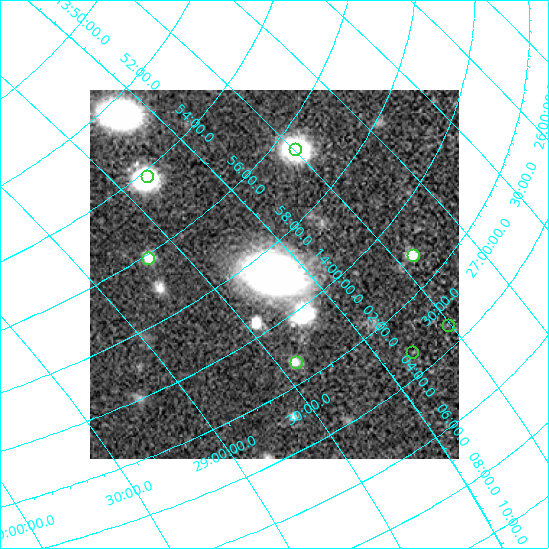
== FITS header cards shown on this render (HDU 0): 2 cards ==
NAXIS1  =                  369
NAXIS2  =                  369

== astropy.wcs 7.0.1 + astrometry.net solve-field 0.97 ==
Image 369 x 369 px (HDU 0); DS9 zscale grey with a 90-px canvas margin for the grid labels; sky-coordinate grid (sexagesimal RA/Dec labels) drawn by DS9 from the SOLVED WCS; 7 Tycho-2 reference stars matched to detected sources circled (green)
Header WCS: none
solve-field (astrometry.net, Tycho-2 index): SOLVED blind (the file carries no WCS)
Solved WCS: RA---TAN-SIP/DEC--TAN-SIP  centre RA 13:58:41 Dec +28:10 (209.67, +28.17 deg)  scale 22.8 x 24 arcsec/px (non-square pixels)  FOV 140.1' x 147.4'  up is -129 deg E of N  parity normal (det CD < 0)
(file carries no celestial WCS; the grid is the blind solution)
Tycho-2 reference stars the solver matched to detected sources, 7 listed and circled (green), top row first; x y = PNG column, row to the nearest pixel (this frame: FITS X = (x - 90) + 1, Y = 369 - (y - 90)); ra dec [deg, ICRS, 3 dp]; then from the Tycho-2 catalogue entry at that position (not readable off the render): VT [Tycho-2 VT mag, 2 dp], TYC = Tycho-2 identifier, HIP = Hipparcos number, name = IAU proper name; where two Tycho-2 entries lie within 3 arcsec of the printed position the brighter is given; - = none
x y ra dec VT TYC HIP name
295 149 209.142 +27.492 5.17 2002-1056-1 68103 -
147 176 208.539 +28.328 7.85 2005-675-1 67878 -
413 255 210.294 +27.387 6.25 2009-85-1 68478 -
148 258 209.020 +28.673 6.99 2005-414-1 68055 -
448 325 210.864 +27.510 7.30 2012-699-1 68672 -
412 352 210.826 +27.807 9.43 2012-293-1 - -
296 362 210.332 +28.410 8.18 2012-471-1 68494 -